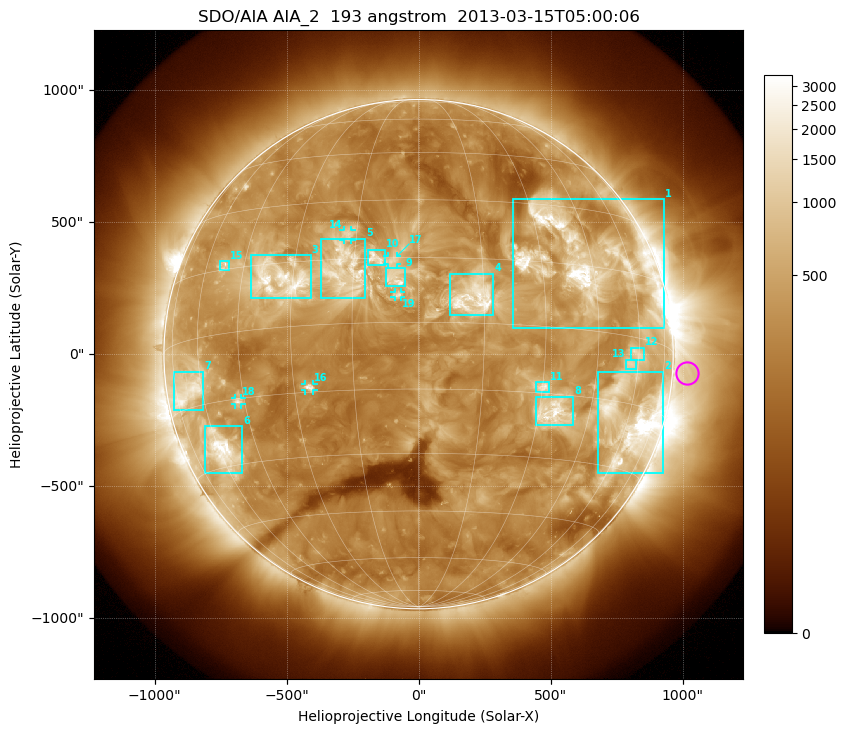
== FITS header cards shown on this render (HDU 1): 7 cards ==
TELESCOP= 'SDO/AIA'
INSTRUME= 'AIA_2'
WAVELNTH=                  193
WAVEUNIT= 'angstrom'
DATE-OBS= '2013-03-15T05:00:06.84'
CTYPE1  = 'HPLN-TAN'
CTYPE2  = 'HPLT-TAN'

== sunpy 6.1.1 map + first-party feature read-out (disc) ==
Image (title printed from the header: SDO/AIA AIA_2  193 angstrom  2013-03-15T05:00:06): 1024 x 1024 px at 2.4 arcsec/px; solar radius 965 arcsec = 402 px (full disc in frame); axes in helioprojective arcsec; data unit not stated in the header (colour bar unlabelled)
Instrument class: DISC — disc imager (sunpy class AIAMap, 193 A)
Bright regions (active regions / flare kernels): reference = the median radial profile (limb darkening/brightening removed); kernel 9 px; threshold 5 sigma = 719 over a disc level ~302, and >= 1.15x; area >= 12 px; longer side >= 10 px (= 24 arcsec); searched inside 0.97 R_sun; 19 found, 19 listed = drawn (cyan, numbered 1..; 5 of them under ~33 arcsec drawn as corner ticks so the feature stays visible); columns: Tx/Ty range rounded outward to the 5 arcsec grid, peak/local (2 s.f.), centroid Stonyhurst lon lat
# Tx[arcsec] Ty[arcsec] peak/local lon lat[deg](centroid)
1 355..930 95..590 16 +42 +16
2 680..930 -450..-65 20 +61 -19
3 -635..-405 210..375 10 -34 +11
4 120..285 145..305 9.2 +13 +6
5 -370..-200 210..440 6 -17 +12
6 -810..-665 -450..-270 11 -59 -26
7 -930..-815 -210..-65 6.8 -67 -11
8 445..585 -270..-160 9.2 +34 -19
9 -125..-50 260..330 6.3 -5 +10
10 -195..-125 335..395 5.3 -10 +15
11 445..495 -145..-105 6.5 +30 -14
12 805..855 -25..25 4.2 +59 -4
13 785..825 -60..-20 4 +57 -6
14 -285..-255 435..470 4.2 -17 +21
15 -755..-720 320..355 4.8 -52 +16
16 -430..-395 -140..-110 5.4 -26 -14
17 -120..-80 340..375 3.9 -6 +14
18 -695..-670 -190..-165 5.3 -47 -16
19 -90..-65 215..235 4.5 -5 +6
Off-limb structures (1.02-1.3 R_sun): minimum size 162 px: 2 found; the strongest spans PA ~230..300 deg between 1.02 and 1.3 R_sun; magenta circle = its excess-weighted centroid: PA ~265 deg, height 1.06 R_sun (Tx ~1020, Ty ~-70 arcsec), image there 1.9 x the reference